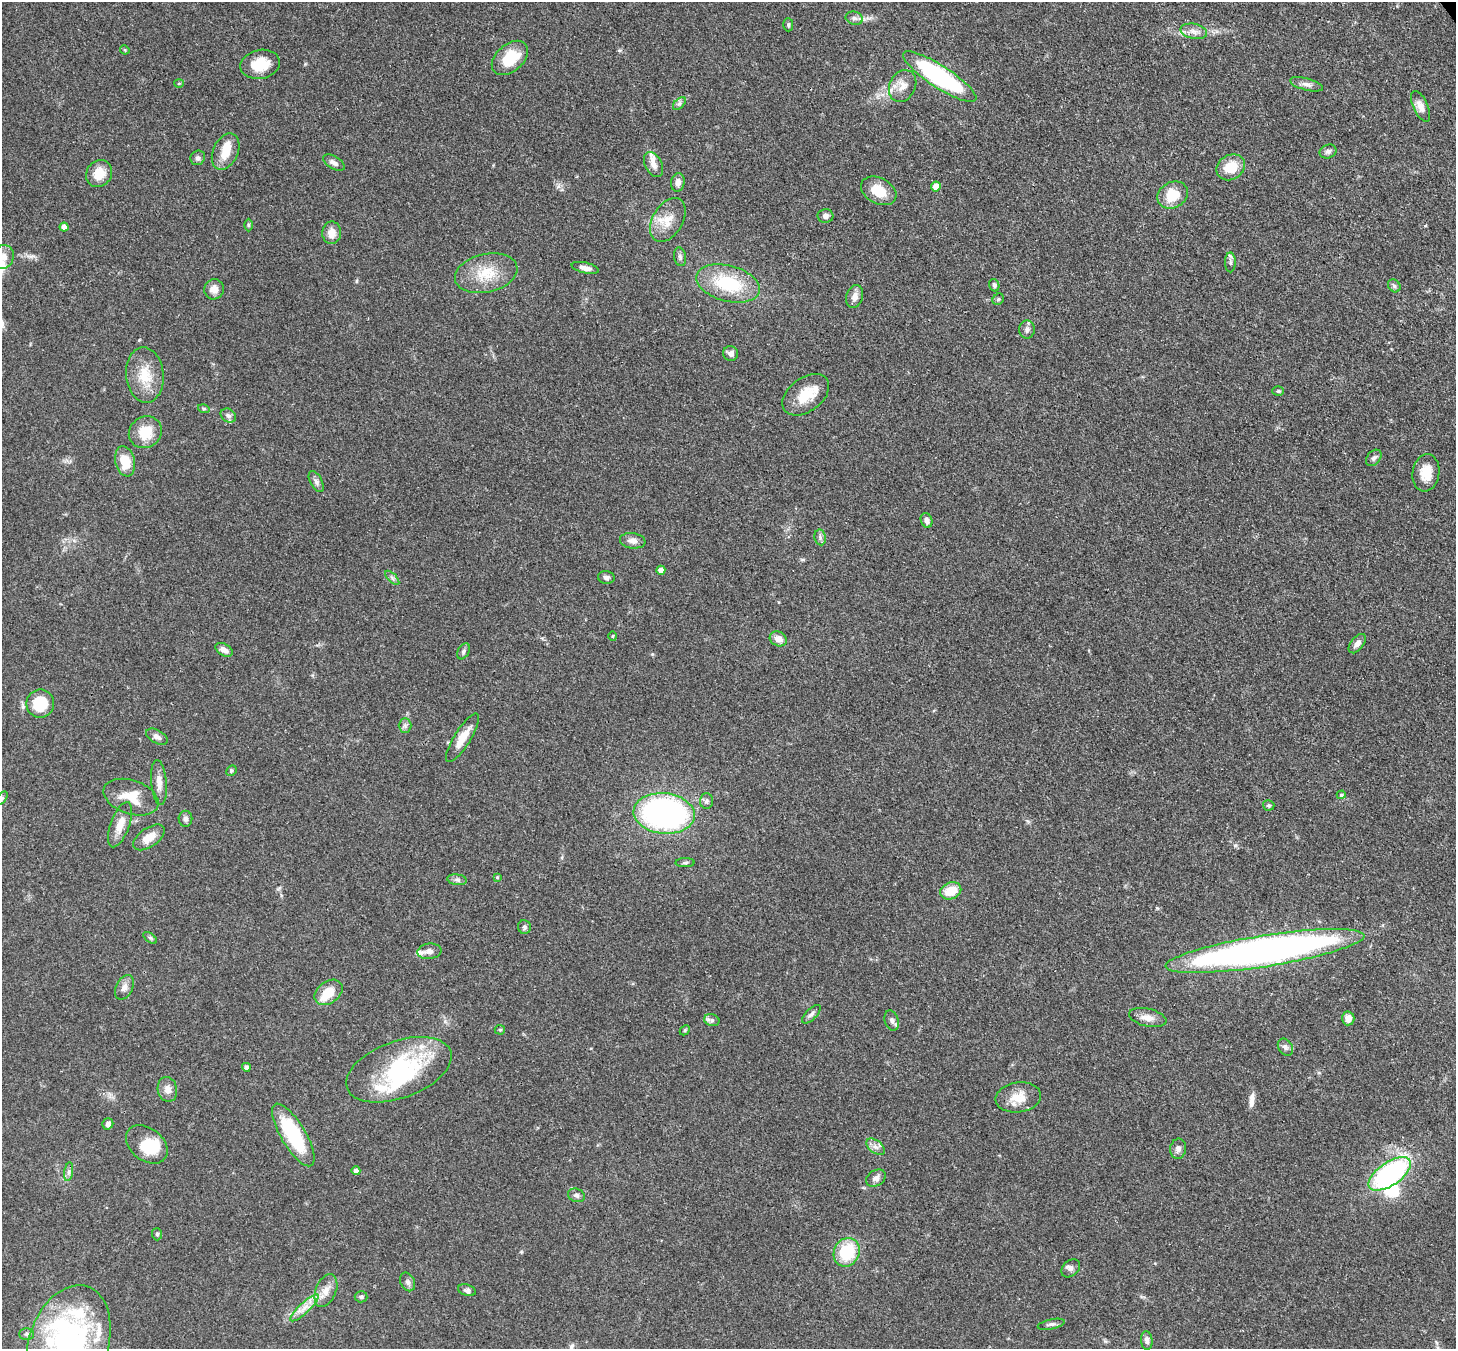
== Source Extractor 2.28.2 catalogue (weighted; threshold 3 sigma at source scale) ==
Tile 10 of 4 x 4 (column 2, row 3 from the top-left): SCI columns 1536-2989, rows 1556-2902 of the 5979 x 5952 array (HDU 1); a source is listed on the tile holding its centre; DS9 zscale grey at full resolution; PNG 1458 x 1351 px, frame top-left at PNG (2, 2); each listed source drawn as its Kron ellipse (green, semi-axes under 4 px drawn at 4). Shown black and unused: <1% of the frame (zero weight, under 3 of 4 exposures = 7% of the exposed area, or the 3 px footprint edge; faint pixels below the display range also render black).
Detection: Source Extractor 2.28.2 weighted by HDU 2 'WHT'; one run over the whole footprint, this tile lists its part. Background 0.101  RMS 0.004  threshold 0.018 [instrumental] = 3 sigma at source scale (4.5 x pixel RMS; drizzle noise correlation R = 1.50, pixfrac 1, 0.05/0.05 arcsec/px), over >= 5 px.
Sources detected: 135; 4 inside a brighter object's white glare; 1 long thin detection or spike segment (spike, bleed or trail) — neither listed nor drawn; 9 inside a brighter listed object's ellipse — not listed separately; the other 121 listed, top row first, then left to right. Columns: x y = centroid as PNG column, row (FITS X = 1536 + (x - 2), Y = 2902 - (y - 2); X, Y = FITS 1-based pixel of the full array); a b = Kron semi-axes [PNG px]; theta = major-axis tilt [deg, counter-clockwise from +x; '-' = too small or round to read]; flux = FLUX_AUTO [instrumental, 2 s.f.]
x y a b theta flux
854 18 9 6 -14 1.3
788 25 7 5 -89 0.69
1194 31 13 7 -12 2.6
125 50 5 4 - 0.43
510 58 21 13 42 13
260 64 20 14 12 9.6
940 77 43 11 -33 61
179 83 5 3 - 0.4
1306 84 17 6 -15 2
903 86 17 13 64 4.5
679 103 8 4 44 0.99
1420 106 16 7 -65 2.8
1328 151 9 6 22 1.3
226 152 19 12 65 6.8
198 158 8 7 - 1.3
334 163 12 6 -31 1.8
653 164 13 8 -62 2.8
1231 167 15 12 31 9.6
99 173 14 12 57 6.5
678 182 9 6 81 2.2
936 187 5 5 - 3.7
879 191 19 12 -28 8.8
1173 195 16 13 30 10
825 216 8 7 - 1.5
668 220 24 15 59 7.3
248 225 6 4 -89 0.51
64 227 4 4 - 3
332 233 11 9 88 3.8
3 257 12 10 73 3.3
680 257 9 6 -79 1.1
1230 262 10 5 -90 1.2
585 268 14 5 -13 2.4
486 273 32 19 13 13
728 283 33 18 -15 24
994 285 6 5 - 0.84
1394 286 7 5 -46 0.92
214 289 10 9 - 2.8
855 297 12 8 74 2.8
998 299 6 5 - 0.6
1027 330 9 7 89 1.5
731 353 7 7 - 1.4
145 375 28 19 -84 10
1278 391 6 4 2 0.64
806 395 26 17 37 9.9
204 409 6 4 -16 0.59
228 416 8 6 -35 1.3
145 432 17 15 34 9.2
1374 458 9 6 50 1.3
125 461 15 9 -77 8.5
1426 473 19 13 81 7
316 482 11 6 -62 1.4
927 520 7 5 -69 1.7
820 537 8 5 -79 1.1
633 541 13 7 -8 2.4
661 570 4 4 - 3.2
606 577 8 6 -8 1.2
392 578 9 3 -45 0.82
613 636 5 3 - 0.36
778 639 9 7 -27 3.2
1357 644 11 6 51 2
224 650 9 5 -30 2.2
463 651 8 5 61 0.97
40 703 14 14 - 15
405 726 7 6 - 1
157 737 11 6 -30 1.8
462 738 28 8 58 6.4
231 770 5 4 - 0.62
159 783 22 7 -85 3.6
1341 795 4 4 - 0.74
131 797 28 17 -19 9
2 798 8 4 55 0.71
706 801 8 6 87 1.1
1269 805 6 5 - 0.66
664 813 31 20 -6 120
185 819 8 7 - 1.3
120 825 24 9 70 5.5
149 837 18 9 35 5.1
685 863 9 4 1 0.82
497 877 4 3 - 0.46
457 880 10 5 -8 1.2
951 891 11 8 22 8.1
524 927 7 6 - 0.92
150 938 8 4 -37 0.73
429 951 12 8 7 2.2
1265 951 101 15 9 250
124 987 13 8 62 2.4
329 992 15 11 37 7.1
811 1014 12 5 45 1.2
1148 1018 19 9 -13 3.5
1348 1018 7 6 - 2.9
712 1020 8 6 -20 1.1
892 1020 10 7 -73 1.6
500 1030 5 5 - 0.58
685 1030 6 4 46 0.56
1285 1047 9 7 -57 1.4
246 1067 4 4 - 1.6
399 1070 55 28 20 47
167 1089 12 9 -77 2.8
1018 1097 23 15 8 7
108 1124 6 5 - 1.5
293 1135 36 12 -59 30
147 1144 23 16 -38 12
875 1147 10 6 -37 1.9
1178 1149 10 8 80 1.8
356 1171 4 4 - 2
69 1172 9 4 82 1.2
1390 1174 24 11 34 66
876 1178 10 7 32 1.8
576 1195 9 6 -21 1.2
157 1234 6 5 - 0.7
847 1252 15 12 63 19
1071 1268 10 7 41 1.6
408 1282 10 7 -64 1.3
467 1290 9 5 -17 1.1
326 1291 17 10 67 4.2
361 1297 6 5 - 0.74
304 1308 19 5 43 3.6
1051 1324 14 5 12 1.2
27 1334 7 5 0 1
1147 1341 9 6 -85 1.5
69 1343 60 39 71 90
Isophote crosses this tile's border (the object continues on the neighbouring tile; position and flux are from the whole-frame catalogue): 3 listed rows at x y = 3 257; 2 798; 69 1343